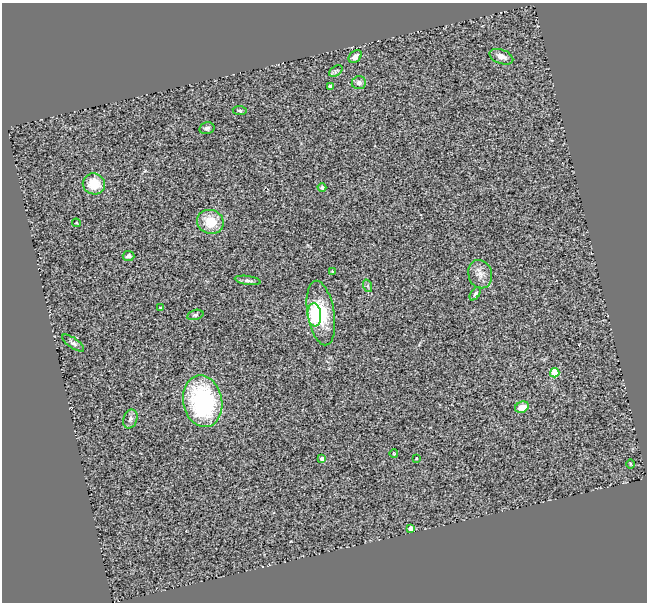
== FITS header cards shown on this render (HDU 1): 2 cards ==
NAXIS1  =                  645
NAXIS2  =                  600

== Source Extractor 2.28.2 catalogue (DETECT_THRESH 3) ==
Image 645 x 600 px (HDU 1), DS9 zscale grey, 1 PNG px = 1 image px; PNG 649 x 604 px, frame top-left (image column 1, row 600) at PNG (2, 3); each listed source drawn as its Kron ellipse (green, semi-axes under 4 px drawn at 4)
Background 0.563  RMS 0.2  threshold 0.593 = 3 sigma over >= 5 px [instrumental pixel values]
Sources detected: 31; all 31 listed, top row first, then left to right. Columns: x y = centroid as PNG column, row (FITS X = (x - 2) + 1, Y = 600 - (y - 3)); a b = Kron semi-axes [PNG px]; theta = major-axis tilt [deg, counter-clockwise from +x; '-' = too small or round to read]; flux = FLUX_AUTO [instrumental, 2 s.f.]
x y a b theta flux
355 57 7 5 40 68
501 57 12 7 -20 87
336 71 7 4 36 22
359 83 7 6 - 56
330 86 4 3 - 52
240 111 7 4 -7 21
207 128 8 6 14 37
94 184 11 10 - 300
322 188 4 4 - 33
210 222 13 12 - 320
76 223 4 4 - 10
128 256 6 5 - 48
332 272 3 3 - 13
480 274 14 11 -75 120
248 280 13 4 -8 38
368 286 6 4 -72 18
475 294 8 4 55 26
160 308 3 3 - 16
321 313 32 13 -80 560
195 315 8 5 14 28
314 315 12 6 -84 620
73 343 13 5 -34 41
555 373 4 4 - 560
203 401 26 19 -79 1700
522 407 7 5 25 170
130 419 10 7 69 51
394 454 4 3 - 9.5
416 458 3 2 - 8.7
322 459 4 3 - 75
631 464 5 3 - 14
411 528 4 4 - 88